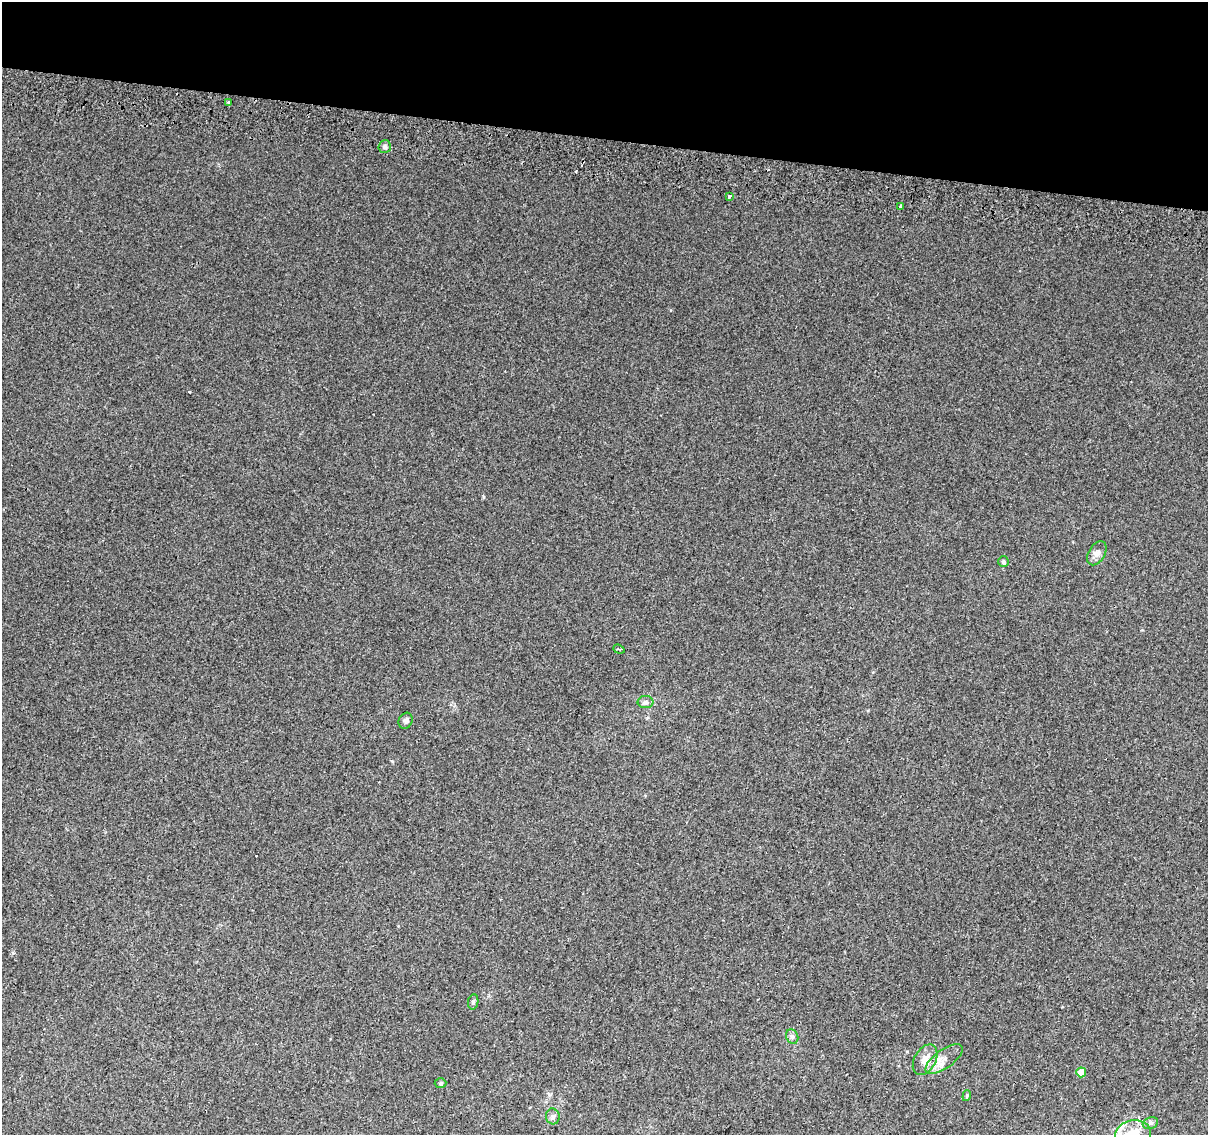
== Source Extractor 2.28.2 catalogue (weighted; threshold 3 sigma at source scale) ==
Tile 2 of 4 x 4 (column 2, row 1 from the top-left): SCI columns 1221-2426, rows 3726-4858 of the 4845 x 5126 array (HDU 1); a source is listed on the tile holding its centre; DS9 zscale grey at full resolution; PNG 1210 x 1137 px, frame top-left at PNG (2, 2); each listed source drawn as its Kron ellipse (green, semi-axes under 4 px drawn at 4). Shown black and unused: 12% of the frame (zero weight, under 2 of 3 exposures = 2% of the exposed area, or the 3 px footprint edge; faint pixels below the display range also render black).
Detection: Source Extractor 2.28.2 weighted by HDU 2 'WHT'; one run over the whole footprint, this tile lists its part. Background 0.00643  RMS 0.0036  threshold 0.0163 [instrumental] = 3 sigma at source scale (4.5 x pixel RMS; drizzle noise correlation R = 1.50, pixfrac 1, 0.0396/0.0396 arcsec/px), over >= 5 px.
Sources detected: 24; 5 cosmic-ray / hot-pixel residue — neither listed nor drawn; the other 19 listed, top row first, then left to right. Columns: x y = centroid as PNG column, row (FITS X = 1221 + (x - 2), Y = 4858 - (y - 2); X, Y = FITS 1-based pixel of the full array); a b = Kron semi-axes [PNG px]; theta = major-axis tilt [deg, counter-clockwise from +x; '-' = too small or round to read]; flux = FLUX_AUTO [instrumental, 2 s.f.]
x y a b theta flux
229 102 3 3 - 1.3
385 147 6 6 - 0.99
729 196 4 3 - 2.1
900 206 4 3 - 2
1097 553 13 8 59 1.8
1003 561 5 5 - 0.73
619 649 6 3 -21 0.41
645 702 8 6 0 1
406 721 8 7 - 0.94
473 1002 8 5 79 0.79
792 1037 7 6 - 0.97
944 1059 22 9 36 3.9
925 1060 16 10 60 3.9
1081 1072 5 5 - 5.4
441 1083 6 5 - 0.54
967 1096 5 4 - 0.5
553 1116 8 7 - 1.2
1150 1123 8 5 21 0.92
1133 1134 18 14 11 7.3
Isophote crosses this tile's border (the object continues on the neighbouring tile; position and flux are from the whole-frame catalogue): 1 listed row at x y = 1133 1134